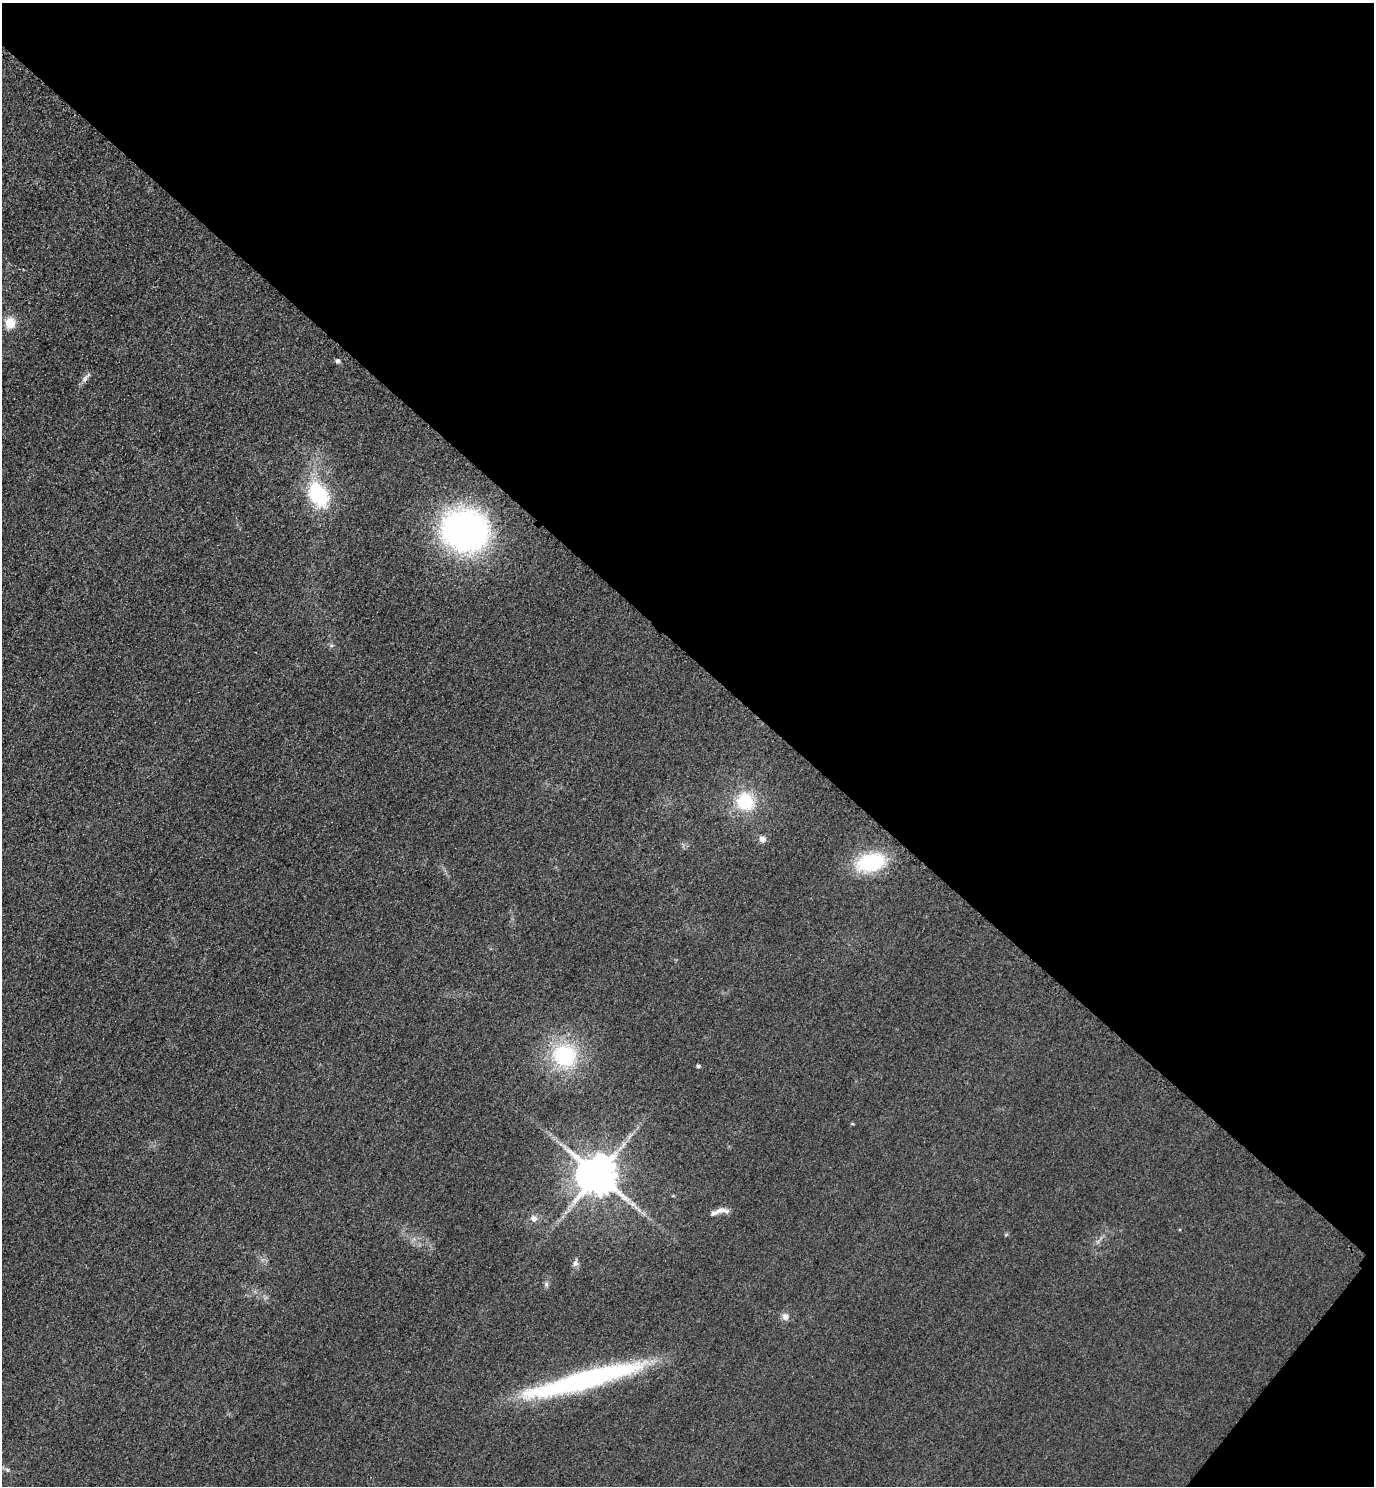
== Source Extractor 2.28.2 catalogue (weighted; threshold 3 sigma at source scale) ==
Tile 8 of 4 x 4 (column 4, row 2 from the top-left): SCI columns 4443-5814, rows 2998-4481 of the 5996 x 5993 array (HDU 1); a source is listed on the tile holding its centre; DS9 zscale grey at full resolution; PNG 1376 x 1488 px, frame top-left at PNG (2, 3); no overlay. Shown black and unused: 45% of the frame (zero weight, under 3 of 4 exposures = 3% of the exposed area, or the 3 px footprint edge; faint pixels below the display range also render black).
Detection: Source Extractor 2.28.2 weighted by HDU 2 'WHT'; one run over the whole footprint, this tile lists its part. Background 0.0506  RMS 0.017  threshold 0.0757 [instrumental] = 3 sigma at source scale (4.5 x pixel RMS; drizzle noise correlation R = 1.50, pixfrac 1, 0.05/0.05 arcsec/px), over >= 5 px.
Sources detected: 20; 1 inside a brighter object's white glare — not listed; the other 19 listed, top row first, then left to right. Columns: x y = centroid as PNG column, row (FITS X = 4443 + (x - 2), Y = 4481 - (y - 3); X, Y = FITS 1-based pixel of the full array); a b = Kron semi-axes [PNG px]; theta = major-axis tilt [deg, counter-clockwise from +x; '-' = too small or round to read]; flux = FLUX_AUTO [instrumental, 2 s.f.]
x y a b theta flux
10 323 10 9 - 29
338 361 5 4 - 5
85 379 12 5 71 6.7
318 494 33 22 -58 110
463 531 42 36 -74 500
745 801 20 19 - 69
762 839 8 7 - 7.8
871 862 29 18 15 120
564 1055 27 24 -22 130
698 1066 4 4 - 3.6
597 1175 11 10 - 6200
632 1204 7 4 -71 4.1
639 1210 7 4 -19 4
716 1212 26 6 20 12
534 1219 8 7 - 8.2
575 1263 8 7 - 5.2
546 1284 7 4 -72 3.1
785 1316 10 8 -58 7.6
584 1380 131 17 15 360